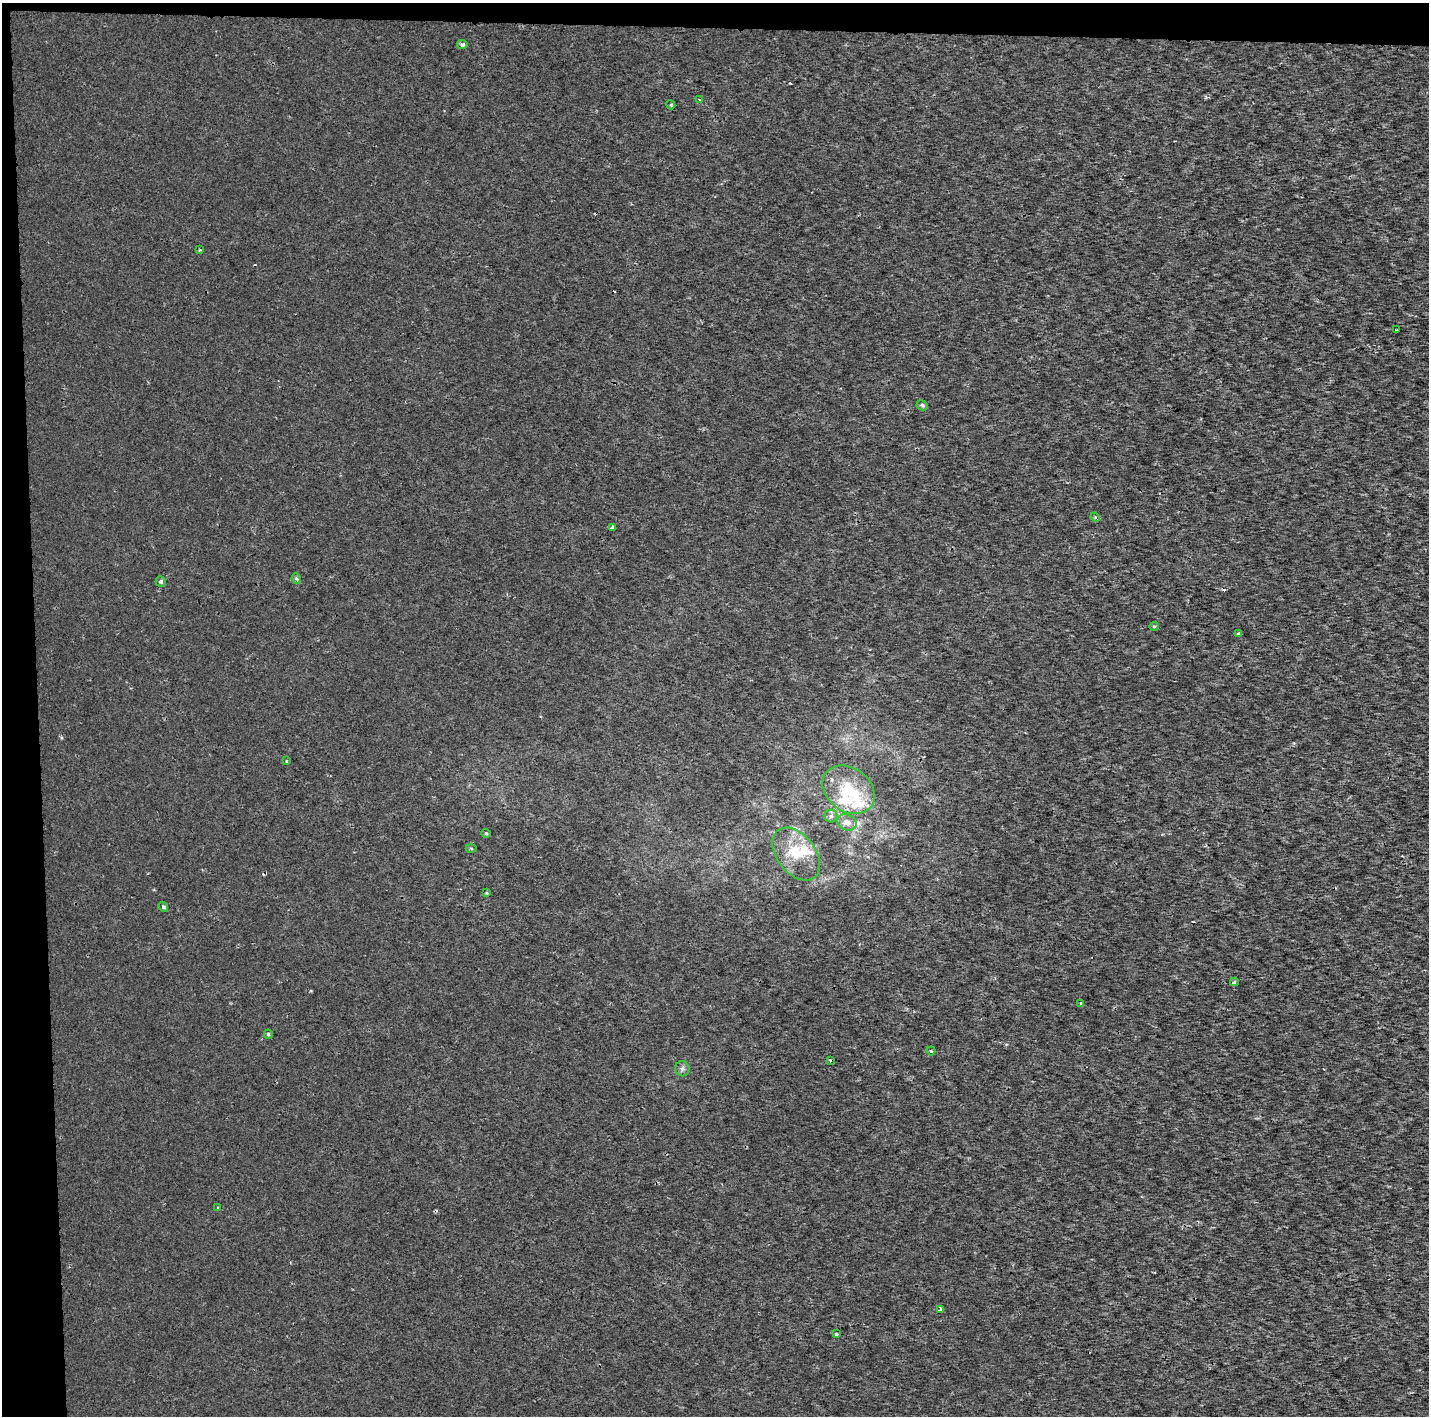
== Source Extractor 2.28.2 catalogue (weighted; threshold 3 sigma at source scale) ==
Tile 1 of 3 x 3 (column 1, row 1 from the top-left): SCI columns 2660-4086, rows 2829-4242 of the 7053 x 4355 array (HDU 1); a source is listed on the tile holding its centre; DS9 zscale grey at full resolution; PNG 1431 x 1418 px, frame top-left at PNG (2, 3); each listed source drawn as its Kron ellipse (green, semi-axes under 4 px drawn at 4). Shown black and unused: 4% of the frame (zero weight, under 2 of 3 exposures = <1% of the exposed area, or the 3 px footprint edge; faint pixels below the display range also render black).
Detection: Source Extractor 2.28.2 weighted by HDU 2 'WHT'; one run over the whole footprint, this tile lists its part. Background 1.73e-04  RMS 0.0022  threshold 0.0101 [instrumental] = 3 sigma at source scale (4.5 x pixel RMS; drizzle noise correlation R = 1.50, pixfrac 1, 0.0396/0.0396 arcsec/px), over >= 5 px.
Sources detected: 38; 4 cosmic-ray / hot-pixel residue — neither listed nor drawn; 4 inside a brighter listed object's ellipse — not listed separately; the other 30 listed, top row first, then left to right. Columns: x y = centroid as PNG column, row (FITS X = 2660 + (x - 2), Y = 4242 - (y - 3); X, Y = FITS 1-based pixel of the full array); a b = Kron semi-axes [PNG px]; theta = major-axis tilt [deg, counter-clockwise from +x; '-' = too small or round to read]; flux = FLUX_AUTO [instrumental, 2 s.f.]
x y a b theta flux
462 45 5 4 - 0.59
699 99 3 2 - 0.14
671 105 5 3 - 0.28
200 250 4 3 - 0.24
1396 330 3 3 - 0.37
922 405 6 5 - 0.49
1095 517 5 4 - 0.28
613 527 3 3 - 1.8
296 579 5 4 - 0.47
161 582 5 5 - 0.49
1154 626 5 4 - 0.24
1239 634 4 3 - 0.56
286 761 4 3 - 0.17
849 790 28 21 -37 10
831 816 6 6 - 0.58
847 822 10 8 -23 1.7
486 833 4 4 - 0.28
471 848 5 3 - 0.25
796 854 30 19 -52 6.8
486 893 3 3 - 0.21
163 907 5 4 - 0.41
1234 982 4 3 - 0.47
1081 1003 3 3 - 0.54
268 1034 4 3 - 0.36
931 1051 4 4 - 0.44
830 1061 3 2 - 0.36
682 1069 8 7 - 0.7
218 1207 4 2 - 0.16
940 1310 4 3 - 1.3
836 1334 3 3 - 0.43